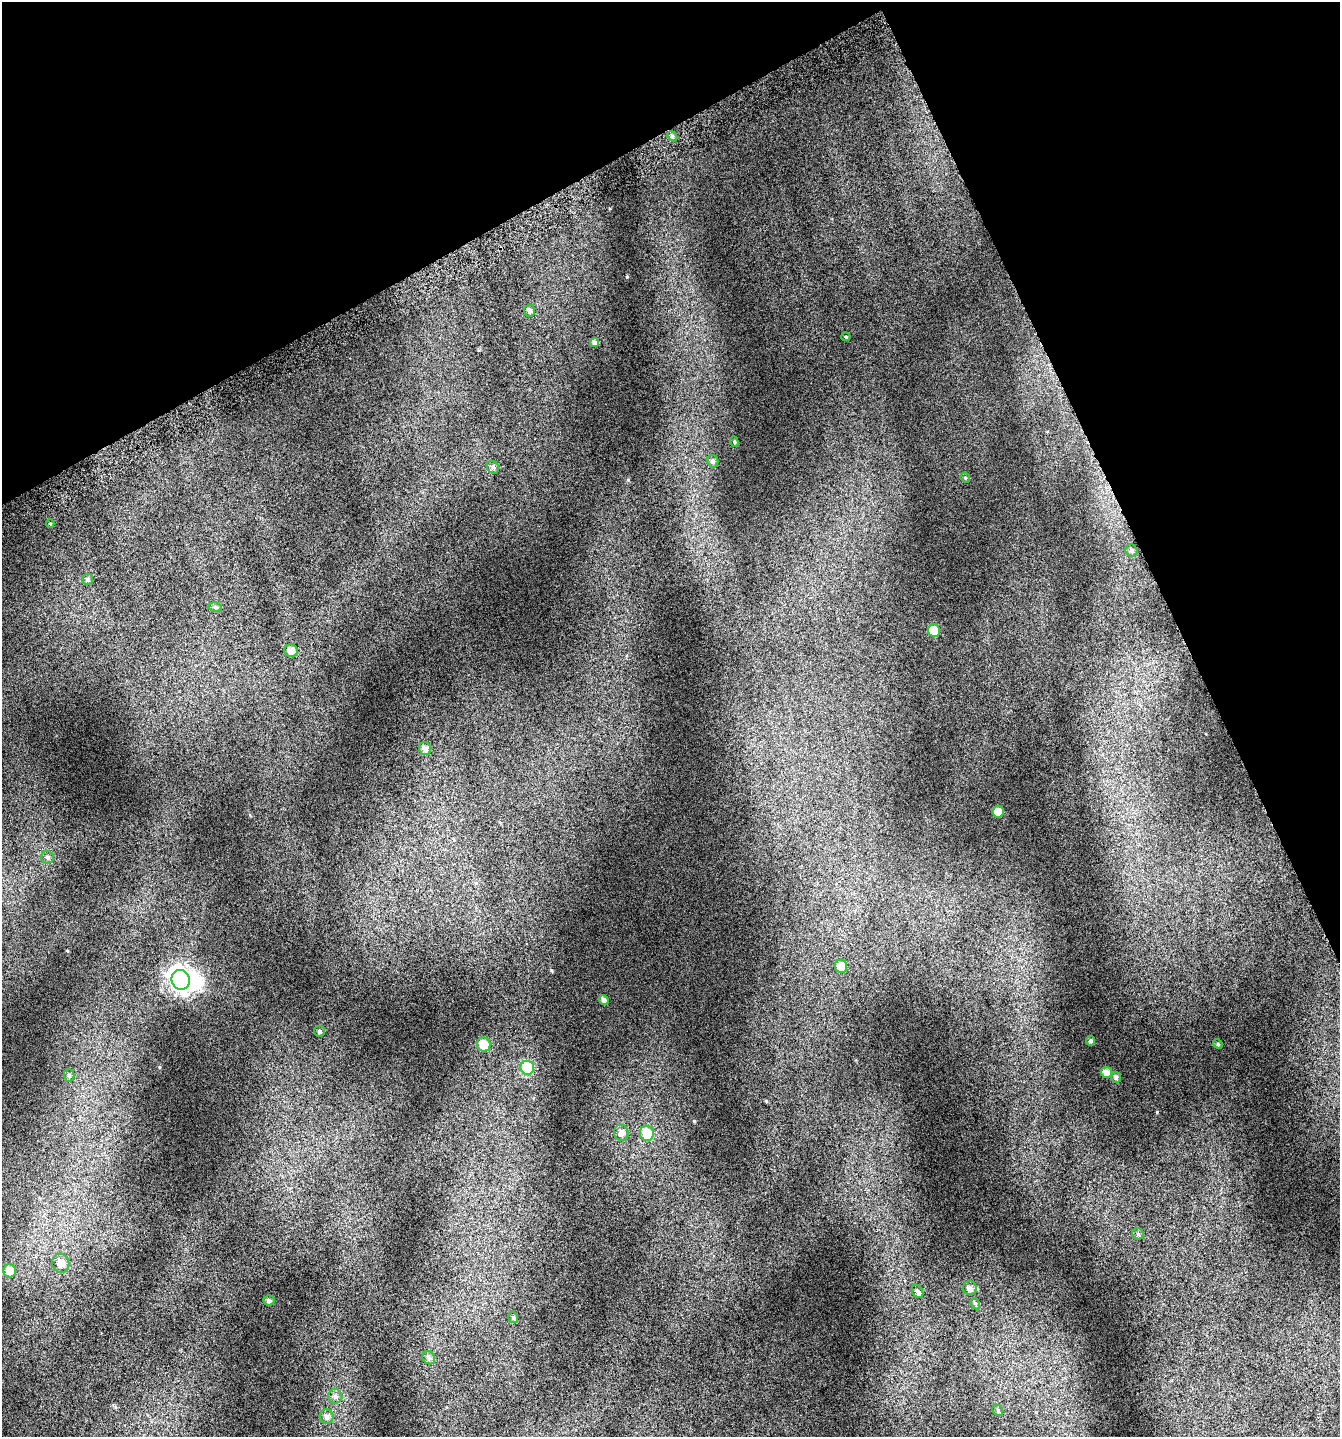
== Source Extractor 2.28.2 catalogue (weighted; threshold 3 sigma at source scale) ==
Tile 3 of 4 x 4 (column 3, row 1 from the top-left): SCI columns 2892-4229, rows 4354-5788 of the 5741 x 5854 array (HDU 1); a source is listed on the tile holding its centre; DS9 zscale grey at full resolution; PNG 1342 x 1439 px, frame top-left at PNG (2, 2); each listed source drawn as its Kron ellipse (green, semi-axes under 4 px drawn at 4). Shown black and unused: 23% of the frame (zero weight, under 4 of 7 exposures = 2% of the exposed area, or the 3 px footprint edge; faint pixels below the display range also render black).
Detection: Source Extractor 2.28.2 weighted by HDU 2 'WHT'; one run over the whole footprint, this tile lists its part. Background 0.073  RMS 0.047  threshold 0.192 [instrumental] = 3 sigma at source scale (4.09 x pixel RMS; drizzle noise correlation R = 1.36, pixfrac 0.8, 0.0396/0.0396 arcsec/px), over >= 5 px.
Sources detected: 43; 1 inside a brighter object's white glare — neither listed nor drawn; the other 42 listed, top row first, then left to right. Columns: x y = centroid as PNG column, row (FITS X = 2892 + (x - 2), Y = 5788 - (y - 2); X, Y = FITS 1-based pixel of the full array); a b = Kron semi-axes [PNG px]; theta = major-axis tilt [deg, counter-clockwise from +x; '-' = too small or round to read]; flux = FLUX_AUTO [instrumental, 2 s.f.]
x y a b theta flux
672 136 6 4 -45 7.4
529 311 6 5 - 13
846 337 4 4 - 5
595 342 4 4 - 17
734 442 5 4 - 5.2
713 461 6 5 - 13
493 467 7 5 -56 11
965 478 5 4 - 5.7
50 523 4 3 - 3.2
1131 550 6 5 - 9
88 579 5 5 - 9.2
215 607 6 5 - 7.7
934 631 6 6 - 130
291 651 6 6 - 28
425 749 6 6 - 19
998 812 6 5 - 46
47 857 6 6 - 11
841 966 6 6 - 60
181 980 10 9 - 2800
604 1000 5 4 - 16
320 1031 5 5 - 8.7
1091 1041 5 4 - 9.2
484 1044 7 6 - 73
1218 1044 5 4 - 5.1
527 1068 7 7 - 210
1106 1072 6 5 - 26
69 1075 6 5 - 8.6
1116 1077 5 5 - 9.7
621 1133 8 7 - 24
647 1133 7 7 - 130
1138 1234 5 5 - 7.3
61 1263 9 8 - 33
10 1271 6 6 - 73
970 1288 7 6 - 16
917 1291 7 5 -64 12
269 1301 6 5 - 10
975 1303 6 4 -61 6.4
513 1317 6 4 -75 7.2
429 1358 7 6 - 12
335 1396 7 7 - 13
998 1410 6 5 - 6
327 1417 7 7 - 16
Unlisted compact peaks at least as high as the median listed source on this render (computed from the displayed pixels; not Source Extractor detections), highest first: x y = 552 971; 766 1101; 694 1121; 628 480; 250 815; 159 1067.